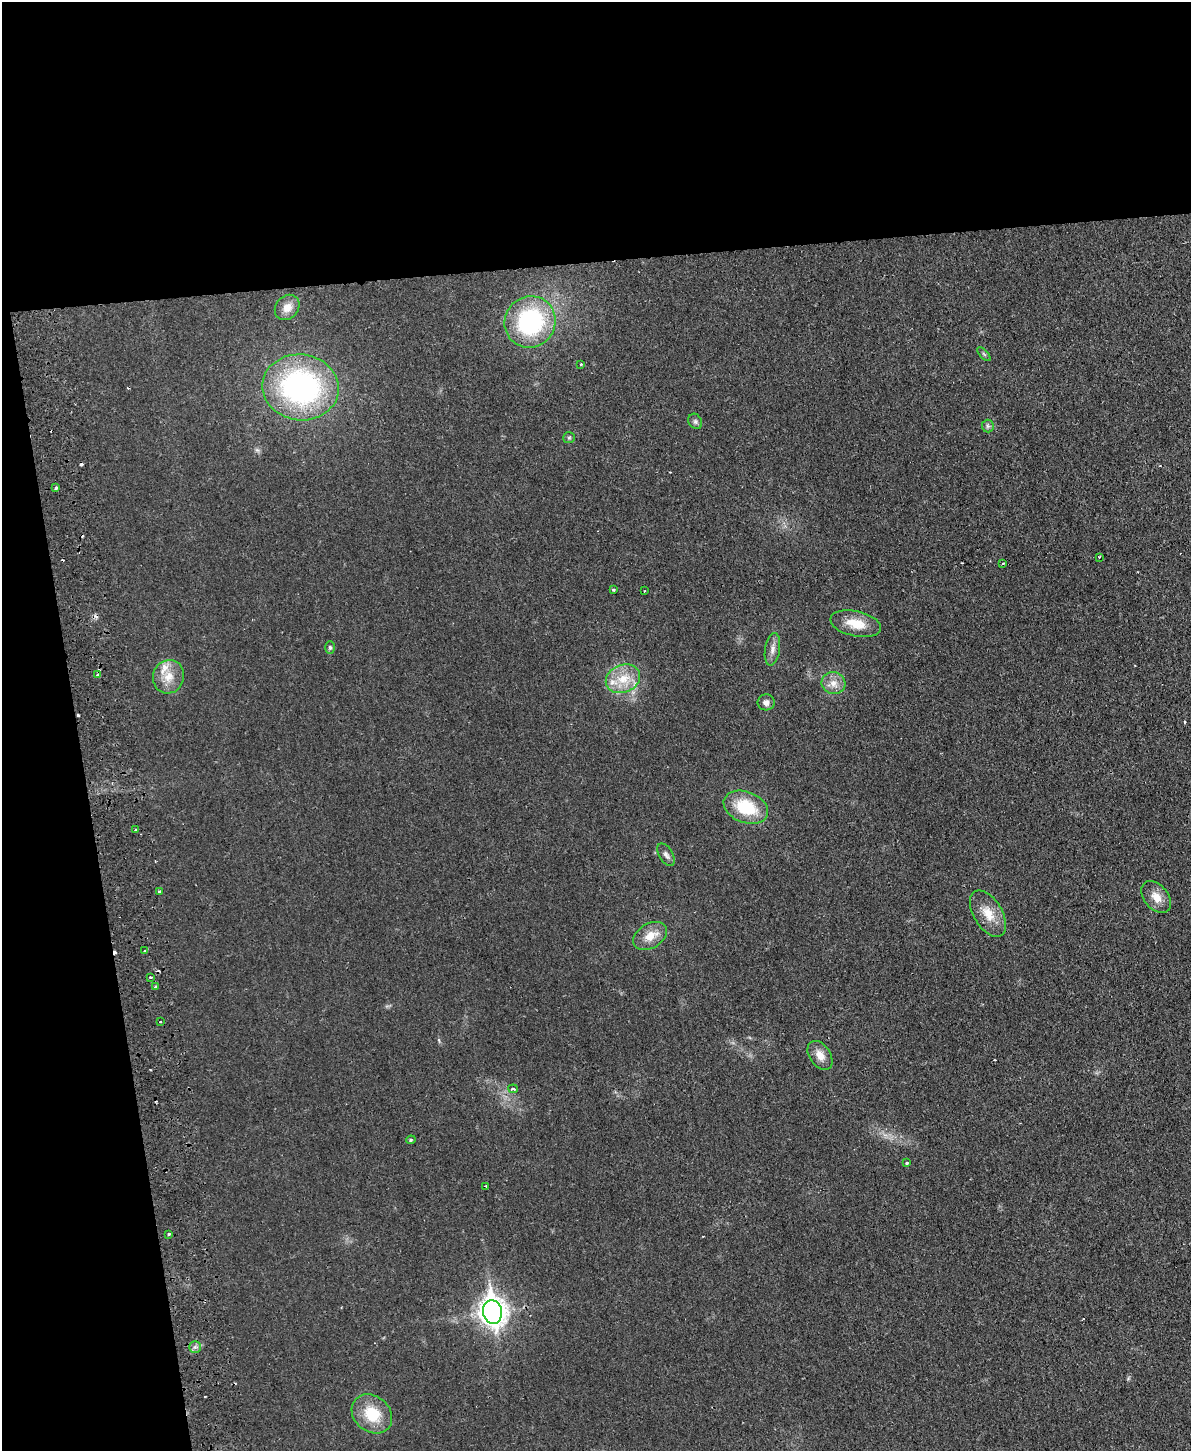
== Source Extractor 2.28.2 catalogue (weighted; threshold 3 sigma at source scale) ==
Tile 1 of 4 x 3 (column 1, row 1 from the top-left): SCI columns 57-1245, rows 3051-4499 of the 4870 x 4758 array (HDU 1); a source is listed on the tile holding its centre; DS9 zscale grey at full resolution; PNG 1193 x 1453 px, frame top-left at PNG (2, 2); each listed source drawn as its Kron ellipse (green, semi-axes under 4 px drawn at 4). Shown black and unused: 25% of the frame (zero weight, under 2 of 3 exposures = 3% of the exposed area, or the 3 px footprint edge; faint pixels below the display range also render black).
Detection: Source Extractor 2.28.2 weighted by HDU 2 'WHT'; one run over the whole footprint, this tile lists its part. Background 0.025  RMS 0.0047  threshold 0.0213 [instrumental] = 3 sigma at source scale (4.5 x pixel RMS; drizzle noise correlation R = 1.50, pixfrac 1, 0.05/0.05 arcsec/px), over >= 5 px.
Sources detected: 51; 7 cosmic-ray / hot-pixel residue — neither listed nor drawn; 3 inside a brighter listed object's ellipse — not listed separately; the other 41 listed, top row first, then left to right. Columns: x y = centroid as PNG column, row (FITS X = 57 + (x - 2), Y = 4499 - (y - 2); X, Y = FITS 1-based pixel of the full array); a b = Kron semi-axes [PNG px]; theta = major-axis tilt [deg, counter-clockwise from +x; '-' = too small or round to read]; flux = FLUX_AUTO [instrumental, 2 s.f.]
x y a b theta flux
287 307 14 11 49 4.6
530 322 26 25 - 56
984 354 8 3 -45 0.61
581 364 3 3 - 0.68
300 387 38 33 -7 100
695 421 8 6 -59 1.1
988 426 6 6 - 1
569 438 6 5 - 0.8
56 488 4 4 - 0.7
1099 557 2 2 - 0.41
1003 563 3 3 - 0.69
613 590 4 3 - 0.58
644 591 3 2 - 0.29
856 624 26 12 -12 9.5
330 647 6 5 - 0.82
772 649 16 7 81 2.9
97 675 4 3 - 0.83
168 677 17 15 73 7.6
623 679 18 14 23 9.8
833 683 12 10 -16 4.2
766 702 8 8 - 2.1
746 807 23 15 -21 20
136 830 3 2 - 0.57
666 855 12 7 -59 1.8
159 891 3 3 - 0.73
1156 897 18 12 -50 5.4
988 914 26 14 -58 8.6
650 936 18 12 31 6.4
145 951 3 3 - 0.61
151 977 3 3 - 0.48
156 987 3 3 - 0.85
160 1022 3 2 - 0.47
820 1055 16 10 -56 4.8
513 1089 4 3 - 1.5
411 1140 5 4 - 0.64
906 1163 3 3 - 1.3
486 1186 3 2 - 0.57
169 1234 3 3 - 1.6
492 1312 12 9 -81 450
195 1347 6 5 - 1.2
372 1414 22 17 -41 15